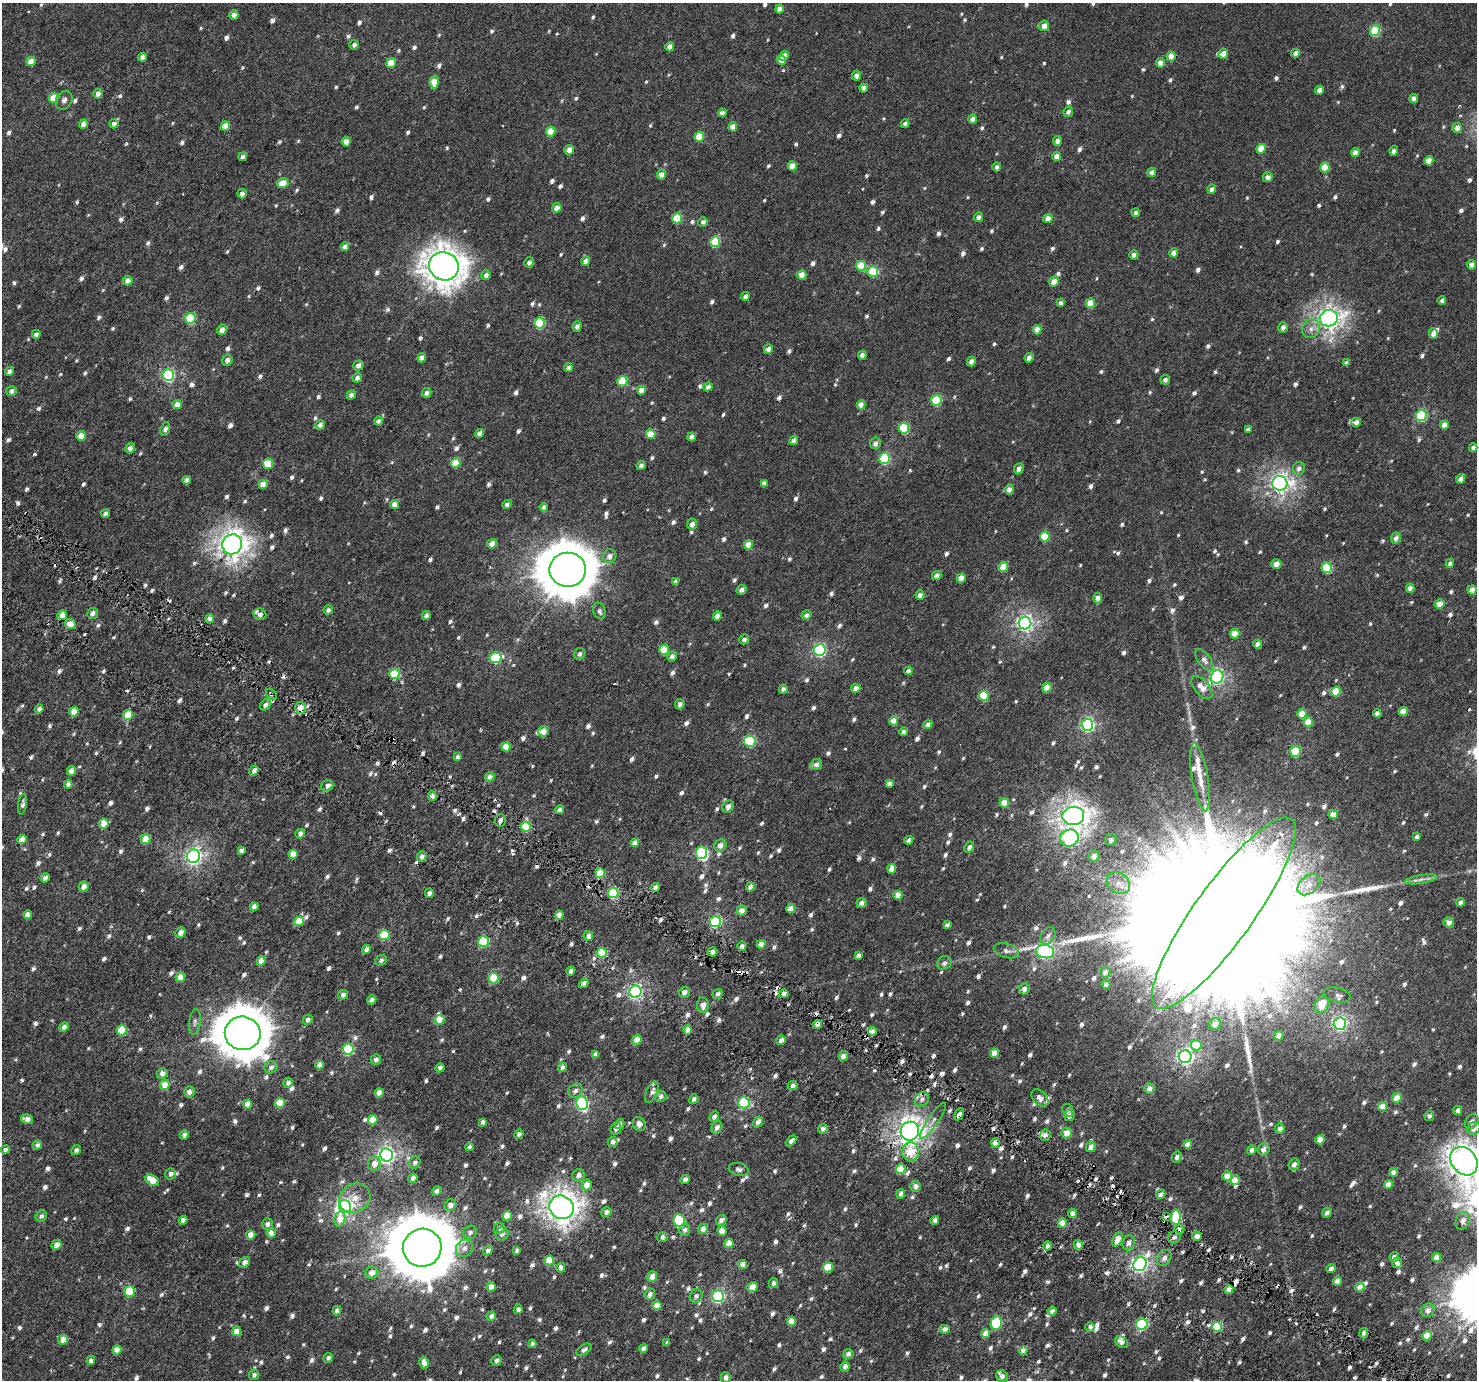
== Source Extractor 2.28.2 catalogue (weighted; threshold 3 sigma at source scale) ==
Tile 6 of 4 x 4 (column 2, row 2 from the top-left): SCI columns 1550-3024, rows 3098-4475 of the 6041 x 6121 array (HDU 1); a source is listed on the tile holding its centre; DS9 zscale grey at full resolution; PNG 1479 x 1382 px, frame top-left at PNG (2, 3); each listed source drawn as its Kron ellipse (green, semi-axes under 4 px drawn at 4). Shown black and unused: <1% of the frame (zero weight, under 3 of 6 exposures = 5% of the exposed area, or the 3 px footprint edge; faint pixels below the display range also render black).
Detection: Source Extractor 2.28.2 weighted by HDU 2 'WHT'; one run over the whole footprint, this tile lists its part. Background 2.94e-04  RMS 0.0013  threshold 0.00512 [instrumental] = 3 sigma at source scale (4.09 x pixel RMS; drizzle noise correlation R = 1.36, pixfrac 0.8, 0.0396/0.0396 arcsec/px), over >= 5 px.
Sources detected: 1229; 2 inside a brighter object's white glare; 34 cosmic-ray / hot-pixel residue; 4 long thin detections or spike segments (spike, bleed or trail) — neither listed nor drawn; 12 inside a brighter listed object's ellipse — not listed separately; of the other 1177, all 500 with FLUX_AUTO >= 0.392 (the completeness limit of this list) listed and drawn (677 fainter detections not listed), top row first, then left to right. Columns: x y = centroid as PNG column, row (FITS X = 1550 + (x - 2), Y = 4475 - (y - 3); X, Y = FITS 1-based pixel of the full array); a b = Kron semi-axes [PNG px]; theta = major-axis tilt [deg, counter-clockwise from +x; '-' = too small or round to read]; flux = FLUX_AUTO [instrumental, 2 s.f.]
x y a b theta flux
779 9 4 4 - 0.63
234 15 4 4 - 0.67
1044 26 5 5 - 0.98
1375 31 5 5 - 6.4
354 45 5 4 - 0.39
670 47 4 4 - 0.98
1296 53 4 4 - 0.67
1223 54 5 4 - 1
784 56 5 4 - 1
1171 56 5 4 - 1.2
142 57 4 4 - 0.79
781 60 5 4 - 1.2
31 61 5 4 - 1.6
391 63 5 4 - 2.3
1160 63 5 4 - 0.81
856 76 5 4 - 0.5
434 82 6 4 85 1.7
864 88 4 4 - 0.67
1319 90 4 4 - 0.81
98 93 5 4 - 0.62
54 98 5 5 - 2
1414 98 4 4 - 0.77
64 100 10 7 60 0.44
1068 112 5 5 - 0.43
722 113 4 4 - 0.74
973 119 4 4 - 0.75
83 124 4 4 - 0.87
114 124 4 4 - 0.47
905 124 4 4 - 0.46
226 126 4 4 - 1.6
733 127 4 4 - 1.1
1457 128 5 4 - 0.71
551 131 5 4 - 2.3
699 137 5 5 - 2.8
1057 141 5 4 - 0.52
346 142 4 4 - 1.1
1261 149 5 4 - 2.4
569 150 5 4 - 0.88
1394 151 5 4 - 0.42
1355 153 4 4 - 1
1057 156 4 4 - 1
243 157 4 4 - 0.42
1429 161 4 4 - 1.3
792 166 4 4 - 1.4
997 167 4 4 - 0.48
1325 167 5 4 - 2.3
1152 172 5 4 - 0.6
662 175 5 4 - 1.1
1268 177 5 5 - 0.56
283 183 6 5 - 1.5
1212 189 5 4 - 0.41
242 194 5 4 - 0.56
557 208 5 4 - 0.94
1136 213 4 4 - 0.45
978 217 5 4 - 0.5
677 218 5 5 - 3.8
1048 218 4 4 - 0.85
703 222 5 5 - 0.39
715 242 5 5 - 5.5
345 247 4 4 - 0.61
1174 253 4 4 - 0.9
1134 255 5 4 - 0.49
586 261 5 4 - 0.7
529 262 5 4 - 0.42
1472 265 4 4 - 0.84
444 266 15 14 - 170
861 266 5 5 - 3.9
873 272 5 5 - 4.7
486 275 5 4 - 0.41
802 275 4 4 - 1.6
128 281 5 4 - 0.74
1054 282 5 5 - 1.1
745 296 4 4 - 0.45
1442 301 4 3 - 0.5
1061 303 4 4 - 0.52
1091 303 5 4 - 2.3
1329 318 9 8 - 66
190 319 5 5 - 6.1
540 323 5 5 - 7.5
577 326 5 4 - 0.44
1283 327 5 4 - 0.52
1311 329 9 9 - 0.79
222 330 5 4 - 0.95
1037 330 4 4 - 1.5
1434 333 5 4 - 0.9
36 334 4 4 - 0.52
768 349 5 4 - 0.66
862 355 4 4 - 0.51
422 358 4 4 - 0.79
1029 358 5 4 - 0.54
227 360 5 5 - 0.53
971 362 5 4 - 0.59
1346 363 4 4 - 0.42
358 365 5 5 - 0.6
569 368 4 4 - 0.51
9 371 5 4 - 0.5
168 375 6 5 - 15
357 378 5 4 - 0.6
1165 380 5 4 - 0.41
622 381 5 5 - 4.4
708 387 5 4 - 0.59
641 390 4 4 - 1
11 391 5 5 - 0.55
427 393 5 4 - 0.49
351 395 4 4 - 0.6
936 400 5 5 - 6.8
177 405 4 4 - 1.2
861 405 4 4 - 1
1421 416 5 5 - 8.9
378 421 4 4 - 0.4
1356 422 4 4 - 0.66
320 425 5 5 - 0.49
1444 425 4 4 - 0.98
904 428 5 5 - 6.8
165 429 7 4 69 0.42
1248 429 4 4 - 0.41
480 433 4 4 - 0.57
651 434 5 4 - 2.3
81 436 5 4 - 1.7
691 437 4 4 - 0.64
794 440 5 4 - 0.57
875 443 6 5 - 0.61
130 448 5 4 - 0.5
1473 448 4 4 - 0.51
885 459 5 5 - 9.4
456 463 5 4 - 3.1
268 464 5 5 - 3.8
641 466 5 4 - 0.41
1299 468 6 6 - 0.5
1019 469 6 4 63 0.46
1461 479 5 4 - 0.75
186 480 4 4 - 0.57
764 483 4 4 - 0.43
1280 483 7 7 - 50
263 484 4 4 - 1.3
1009 489 5 4 - 0.66
395 504 4 4 - 0.94
507 505 5 4 - 0.47
544 507 4 4 - 0.4
105 513 4 4 - 0.48
692 524 5 5 - 0.64
1045 537 5 5 - 3.7
1396 538 5 5 - 0.58
232 544 10 9 - 92
492 544 5 4 - 0.84
748 545 5 4 - 1.7
609 556 7 6 - 0.65
1450 563 4 4 - 0.47
1276 564 5 4 - 1
1003 567 5 4 - 2.8
1327 568 5 5 - 6.4
568 570 18 17 - 490
937 576 5 4 - 0.62
961 578 4 4 - 1.3
676 582 4 4 - 0.46
1410 588 4 4 - 0.7
741 590 5 4 - 0.5
1472 590 5 4 - 1
920 595 4 4 - 0.65
1097 598 5 4 - 0.72
1440 604 5 4 - 1.5
328 610 4 4 - 0.42
599 611 8 6 -70 0.39
92 613 6 5 - 0.58
260 614 6 5 - 0.64
62 615 5 4 - 1.4
806 615 5 4 - 0.46
426 616 4 4 - 0.41
717 616 5 4 - 0.58
210 619 4 4 - 0.69
1025 623 6 6 - 36
70 624 5 4 - 1.4
1235 634 5 4 - 2.1
744 639 5 5 - 0.46
1258 644 4 4 - 0.61
664 650 5 5 - 2.6
820 650 6 6 - 17
580 654 6 5 - 0.39
672 656 5 4 - 0.5
495 658 6 5 - 7.9
1204 660 12 6 -53 0.5
908 671 4 4 - 0.51
394 674 5 5 - 5.7
1217 677 7 6 - 24
856 688 4 4 - 1
1047 688 5 4 - 1.6
1202 688 14 7 -48 1.1
783 689 4 4 - 0.51
1336 691 5 5 - 3
271 694 6 4 -45 0.43
984 696 5 5 - 4.8
680 704 5 4 - 0.46
265 705 6 5 - 0.41
300 708 6 5 - 1.8
39 709 4 4 - 0.47
1403 711 4 4 - 1.2
74 712 5 4 - 1.9
1377 713 4 4 - 0.65
1302 714 5 4 - 2
128 715 5 5 - 2.6
894 721 4 4 - 1.3
1308 722 5 4 - 1.8
928 724 4 4 - 0.62
1087 725 6 6 - 20
543 731 5 5 - 1.1
903 732 4 3 - 0.42
750 741 6 5 - 10
506 747 4 4 - 1.9
1295 752 5 5 - 6.7
458 757 4 4 - 0.64
816 764 6 5 - 0.47
254 770 5 4 - 0.49
71 771 5 4 - 0.92
490 777 5 4 - 0.68
1200 777 34 8 -80 1.8
68 784 4 4 - 0.62
889 784 4 4 - 0.73
327 786 6 5 - 0.66
432 796 4 4 - 0.74
1004 803 5 4 - 1.7
23 804 10 4 81 0.4
728 806 6 5 - 0.62
560 810 4 4 - 0.59
1333 815 5 4 - 1.2
1073 816 11 9 6 89
500 820 6 5 - 0.46
104 823 5 5 - 1.9
526 827 5 4 - 6
300 834 5 4 - 0.64
1417 837 4 4 - 0.47
1069 838 9 8 - 19
22 839 4 4 - 1.3
146 839 5 4 - 2
909 840 4 4 - 0.41
1111 840 6 5 - 0.48
635 843 4 4 - 0.79
720 845 6 6 - 0.72
969 847 6 4 61 0.44
241 851 4 4 - 0.51
702 853 6 5 - 11
293 854 4 4 - 1.7
194 856 7 6 - 34
422 856 5 4 - 0.59
1094 856 5 5 - 1.1
892 869 5 4 - 1
600 873 5 4 - 2.7
45 878 4 4 - 0.6
1421 879 16 4 9 0.54
1118 883 12 10 -38 1.1
1309 884 13 8 41 0.97
84 887 5 5 - 0.84
655 887 4 4 - 0.55
750 887 4 4 - 0.75
429 893 4 4 - 0.43
613 893 5 5 - 8.5
898 895 4 4 - 1.4
1461 902 4 4 - 0.54
861 903 5 5 - 0.61
254 907 4 4 - 0.68
791 909 4 4 - 1.6
742 911 5 5 - 0.91
1224 913 116 29 54 26000
28 915 4 4 - 0.99
559 915 4 4 - 1.2
299 921 5 4 - 2.1
715 922 5 5 - 13
1449 922 5 5 - 0.66
947 925 4 4 - 0.44
180 933 6 5 - 0.78
384 935 5 5 - 4.6
588 936 5 4 - 0.66
1048 936 9 6 59 0.47
483 941 5 5 - 8
761 944 4 4 - 1.1
742 946 4 4 - 0.42
366 949 5 4 - 0.48
1006 951 13 7 -16 0.53
712 952 5 4 - 0.52
1045 952 9 6 -14 26
602 953 5 5 - 5.1
858 955 4 4 - 0.39
381 960 6 5 - 0.41
261 961 4 4 - 1.3
944 963 7 6 - 0.43
571 971 4 4 - 0.69
1105 972 5 5 - 0.57
180 977 5 4 - 1.3
494 978 5 5 - 5.6
584 983 5 4 - 0.49
1106 984 4 3 - 0.53
1024 989 5 5 - 0.58
635 992 6 6 - 24
684 992 5 5 - 0.65
718 994 5 4 - 0.42
784 994 5 4 - 0.82
343 995 5 5 - 0.5
1337 995 14 7 -14 0.49
372 1000 4 4 - 0.61
703 1005 8 6 89 0.74
1322 1005 9 6 70 2.4
308 1020 5 4 - 0.57
440 1020 5 5 - 2.3
195 1022 13 5 82 0.42
817 1024 4 4 - 0.91
1215 1024 6 5 - 0.75
1340 1024 6 6 - 25
64 1027 5 4 - 0.61
122 1030 5 5 - 4.9
688 1030 4 4 - 0.7
872 1031 4 4 - 1.1
243 1033 18 16 -12 380
1279 1035 5 4 - 1.1
637 1040 5 4 - 1.7
781 1040 5 4 - 0.6
1196 1045 5 5 - 2.4
348 1049 5 5 - 8.3
995 1053 4 4 - 1.7
596 1054 4 4 - 0.81
843 1056 5 4 - 0.69
1185 1057 6 6 - 35
376 1059 5 5 - 0.47
319 1065 4 4 - 0.94
271 1067 7 5 33 0.4
562 1067 5 4 - 0.43
440 1068 5 4 - 0.44
162 1074 5 5 - 0.69
288 1083 5 4 - 0.54
165 1085 5 5 - 1.5
793 1086 5 4 - 0.47
1149 1088 5 5 - 0.66
575 1091 7 6 - 0.51
189 1092 5 5 - 0.61
652 1092 11 6 67 0.46
379 1093 4 4 - 1.1
661 1096 6 5 - 0.42
1040 1098 10 6 -46 0.68
1397 1098 5 4 - 1.4
694 1099 5 4 - 0.41
922 1099 8 6 47 0.5
280 1103 5 5 - 2.8
582 1103 7 6 - 15
744 1103 6 5 - 11
247 1104 4 4 - 1.1
1382 1107 4 4 - 1.8
1068 1110 7 5 -64 0.41
1458 1110 4 4 - 0.52
959 1114 6 3 60 0.47
1069 1115 5 5 - 0.57
1429 1116 5 5 - 0.4
714 1117 5 4 - 0.39
27 1119 6 4 -12 0.71
373 1120 5 4 - 2.3
933 1121 21 5 56 0.58
483 1122 4 4 - 0.4
758 1122 6 4 55 0.52
1472 1122 8 6 54 0.55
620 1124 5 4 - 0.52
639 1124 7 6 - 0.75
717 1127 6 5 - 0.58
616 1128 6 5 - 0.44
1474 1128 7 6 - 0.7
823 1129 5 4 - 0.56
1280 1129 5 5 - 0.63
910 1131 9 9 - 80
1067 1133 5 5 - 1
519 1134 5 4 - 0.49
184 1135 5 4 - 0.46
1045 1135 6 5 - 0.45
1320 1140 4 4 - 1.4
791 1141 6 4 45 0.49
613 1142 5 5 - 0.51
995 1143 4 4 - 1
1188 1144 4 4 - 1.2
37 1145 5 4 - 0.46
469 1147 4 4 - 0.4
1091 1147 5 5 - 0.59
1263 1149 6 6 - 0.67
5 1150 4 4 - 0.53
76 1150 5 4 - 0.41
1252 1150 4 4 - 0.55
911 1152 9 8 - 2.4
386 1155 6 6 - 38
1177 1157 6 5 - 0.44
1464 1161 15 12 -50 120
415 1163 6 5 - 0.39
374 1164 7 6 - 0.99
1294 1164 6 5 - 0.57
739 1169 10 6 -13 0.41
901 1169 5 4 - 2.4
1394 1172 4 4 - 0.78
171 1174 6 5 - 0.55
578 1175 6 6 - 0.64
1227 1176 5 4 - 1.5
413 1178 5 4 - 0.5
152 1180 7 5 -33 2
685 1180 4 4 - 0.51
1235 1180 5 4 - 1.3
1389 1184 4 4 - 0.98
587 1185 5 5 - 1.2
915 1186 5 5 - 0.62
436 1191 5 4 - 0.51
901 1194 5 4 - 0.52
1161 1194 5 4 - 0.43
355 1198 16 14 34 1.8
450 1205 6 5 - 0.69
345 1206 6 6 - 34
561 1207 12 11 - 110
606 1212 5 4 - 0.55
1073 1213 5 4 - 0.69
1327 1213 5 4 - 0.45
41 1216 6 5 - 0.4
507 1216 5 4 - 1.5
1166 1216 3 3 - 0.67
1176 1217 7 5 88 6.7
340 1219 7 5 75 1.6
183 1220 4 4 - 0.6
721 1220 6 4 47 0.53
679 1221 6 5 - 8.2
935 1221 4 4 - 0.8
1463 1221 9 7 70 0.69
1062 1223 4 4 - 1.7
267 1224 6 5 - 0.5
499 1228 5 5 - 0.53
703 1229 5 5 - 0.67
1179 1229 5 4 - 0.8
685 1230 6 5 - 0.41
722 1231 5 4 - 1.2
470 1232 7 6 - 0.4
271 1233 4 4 - 1.1
502 1234 7 6 - 0.47
251 1235 4 4 - 1.5
1197 1236 4 4 - 0.89
662 1237 5 5 - 0.4
1174 1237 6 5 - 0.44
1118 1239 7 4 64 1.1
729 1243 5 4 - 1.5
1129 1243 7 6 - 0.55
57 1245 5 4 - 0.78
1078 1245 5 4 - 0.82
1047 1246 4 4 - 0.52
422 1248 19 19 - 950
464 1248 9 8 - 0.63
517 1250 4 4 - 0.43
488 1251 5 4 - 0.54
1394 1257 5 4 - 0.52
1164 1258 8 6 54 0.52
1436 1258 4 4 - 1.2
549 1260 5 5 - 3.5
245 1263 6 5 - 0.52
1397 1263 5 5 - 0.58
743 1264 4 4 - 0.86
1140 1264 7 6 - 37
828 1267 5 5 - 3.5
561 1268 5 4 - 0.6
1331 1268 5 4 - 0.46
372 1273 6 6 - 0.97
652 1277 5 5 - 1.1
1337 1281 4 4 - 0.75
773 1283 5 4 - 0.5
491 1287 4 4 - 0.91
752 1287 6 5 - 1.2
1360 1287 4 4 - 1.1
1229 1289 4 4 - 0.8
129 1291 5 5 - 5.3
650 1294 6 5 - 0.54
696 1296 7 6 - 0.41
718 1296 6 6 - 17
657 1306 4 4 - 1.3
518 1309 5 4 - 0.49
337 1310 5 4 - 0.47
1428 1310 7 6 - 0.73
1052 1311 4 4 - 0.51
491 1316 5 4 - 0.63
792 1321 4 4 - 1.4
996 1323 7 5 77 8.1
1142 1324 6 5 - 11
1090 1327 5 4 - 0.45
1217 1327 5 5 - 5.7
945 1329 5 4 - 0.54
236 1331 5 4 - 1
985 1333 5 4 - 1.1
1364 1333 5 4 - 0.54
1427 1336 5 4 - 2.1
63 1340 5 4 - 1.3
1121 1342 7 5 -36 0.61
667 1343 4 4 - 0.4
532 1344 4 4 - 0.43
643 1348 4 3 - 0.43
117 1350 4 4 - 1.4
584 1350 8 5 33 0.42
1023 1351 4 4 - 1
848 1354 5 5 - 0.4
328 1358 5 4 - 0.41
91 1360 4 4 - 0.51
496 1361 5 5 - 0.41
424 1363 6 4 -77 0.97
845 1367 5 4 - 0.54
254 1375 5 5 - 0.43
1002 1376 6 5 - 0.69
725 1378 5 5 - 0.6
Overlapping masked pixels (flux is a lower limit): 13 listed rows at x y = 271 694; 300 708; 500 820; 1224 913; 602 953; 784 994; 817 1024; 959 1114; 910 1131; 1045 1135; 995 1143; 1166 1216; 1179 1229
Isophote crosses this tile's border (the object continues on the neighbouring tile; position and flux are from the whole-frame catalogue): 1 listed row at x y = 1464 1161